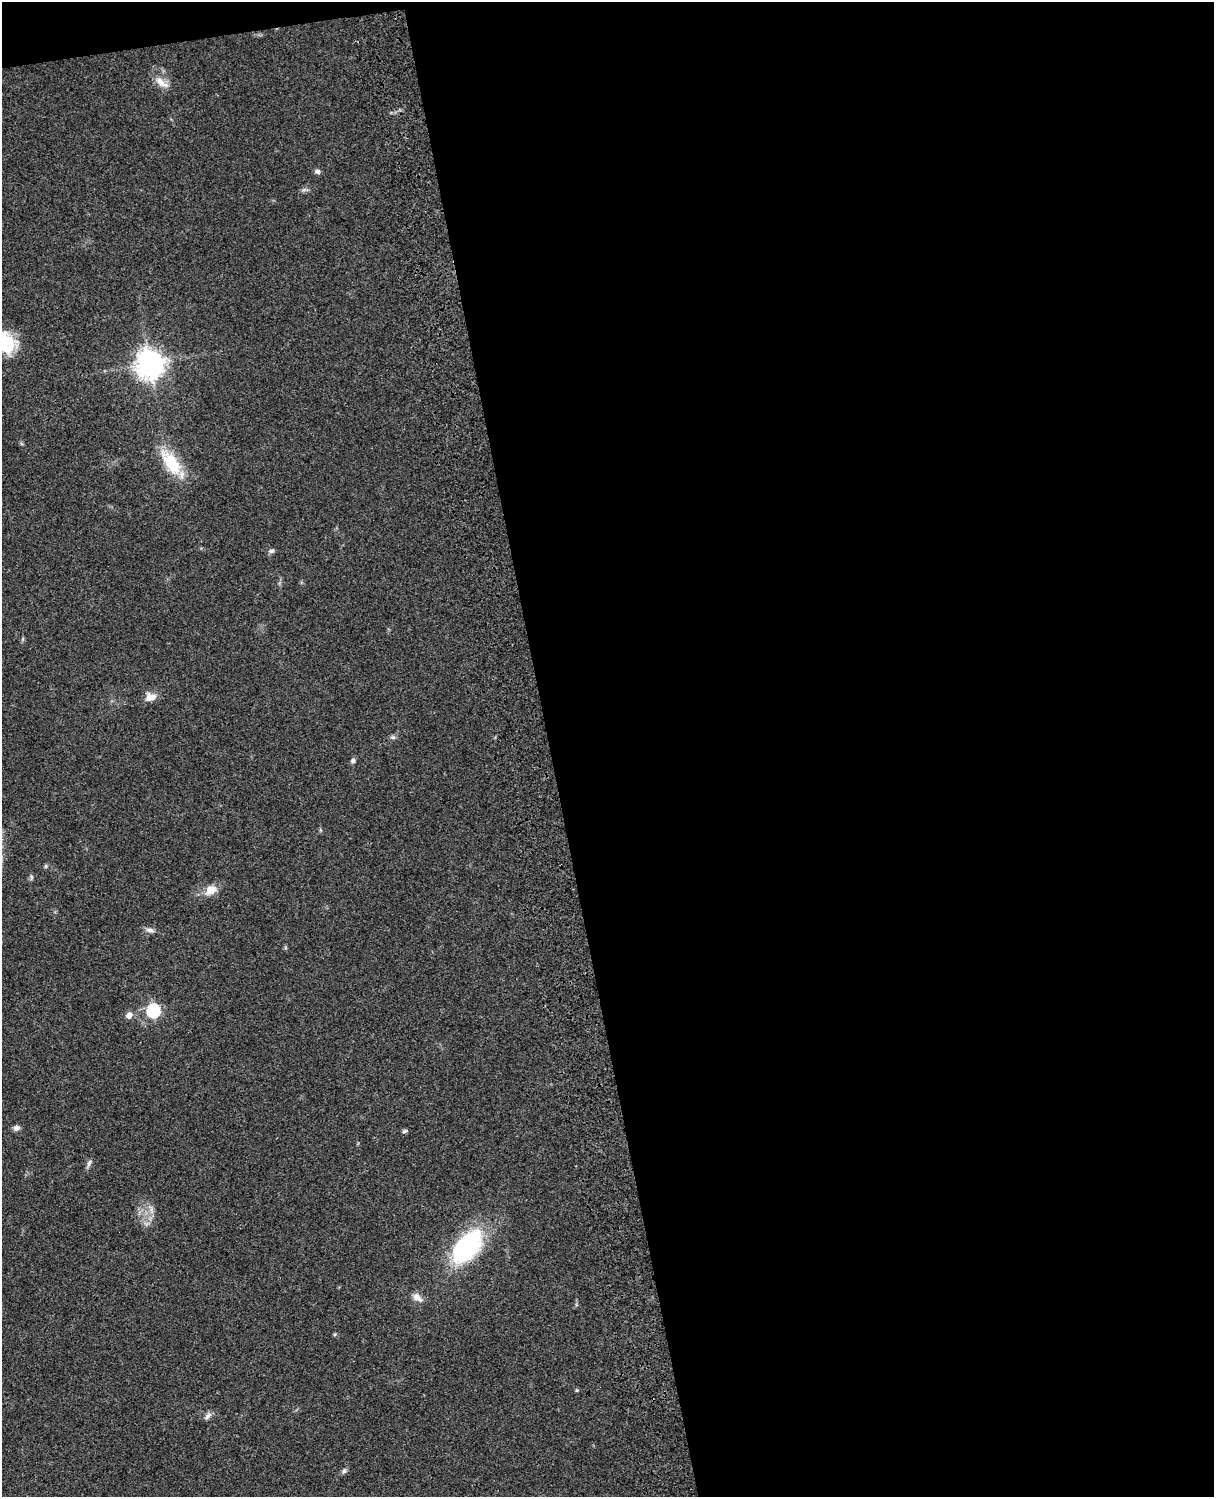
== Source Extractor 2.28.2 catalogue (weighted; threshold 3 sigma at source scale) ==
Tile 4 of 4 x 3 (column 4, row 1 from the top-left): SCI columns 3757-4968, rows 3268-4762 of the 5088 x 4926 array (HDU 1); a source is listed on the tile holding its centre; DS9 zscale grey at full resolution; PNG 1216 x 1499 px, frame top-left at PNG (2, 2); no overlay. Shown black and unused: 56% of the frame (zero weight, under 3 of 4 exposures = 6% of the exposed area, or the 3 px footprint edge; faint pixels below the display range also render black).
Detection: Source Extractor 2.28.2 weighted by HDU 2 'WHT'; one run over the whole footprint, this tile lists its part. Background 0.103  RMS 0.0065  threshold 0.0292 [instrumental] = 3 sigma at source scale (4.5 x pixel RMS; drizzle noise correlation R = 1.50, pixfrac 1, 0.05/0.05 arcsec/px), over >= 5 px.
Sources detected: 23; all 23 listed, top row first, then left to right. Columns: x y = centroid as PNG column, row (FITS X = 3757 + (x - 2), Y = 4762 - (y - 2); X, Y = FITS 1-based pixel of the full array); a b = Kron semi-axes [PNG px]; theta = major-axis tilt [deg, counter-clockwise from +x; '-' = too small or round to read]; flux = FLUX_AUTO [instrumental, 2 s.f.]
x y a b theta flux
161 82 22 9 -38 6.7
318 171 6 5 - 2
4 342 25 19 -34 31
150 363 9 9 - 730
171 463 34 16 -56 27
271 551 8 5 1 1.6
150 697 14 10 2 5.8
393 737 7 4 0 1.2
353 760 6 6 - 1.7
46 866 5 5 - 0.93
31 877 7 4 -89 1
211 890 15 10 28 8
150 930 12 5 -11 2.4
153 1010 6 6 - 87
129 1015 7 6 - 4.3
16 1128 7 6 - 2.6
404 1131 7 4 26 1
89 1163 10 5 59 1.9
467 1246 33 18 50 99
417 1297 14 8 -42 4.2
577 1390 5 3 - 0.65
208 1416 12 6 46 2.3
344 1471 8 5 63 1.5
Isophote crosses this tile's border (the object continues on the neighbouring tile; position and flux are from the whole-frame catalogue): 1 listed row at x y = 4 342